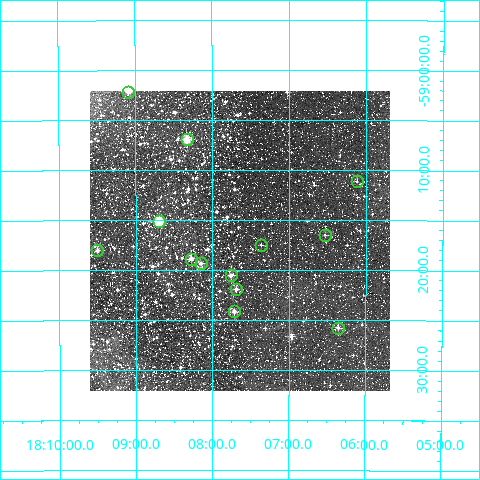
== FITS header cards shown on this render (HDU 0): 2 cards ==
NAXIS1  =                  300
NAXIS2  =                  300

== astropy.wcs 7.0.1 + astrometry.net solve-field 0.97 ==
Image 300 x 300 px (HDU 0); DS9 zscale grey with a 90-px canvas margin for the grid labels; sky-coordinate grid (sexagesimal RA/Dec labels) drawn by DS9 from the SOLVED WCS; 13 Tycho-2 reference stars matched to detected sources circled (green)
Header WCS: RA---TAN/DEC--TAN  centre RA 18:07:39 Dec -59:17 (271.91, -59.28 deg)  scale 6 arcsec/px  FOV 30.0' x 30.0'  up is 0 deg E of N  parity normal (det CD < 0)
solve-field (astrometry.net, Tycho-2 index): VERIFIED the header's WCS against the Tycho-2 star catalogue (13 matches, 0 conflicts) and refined it, rather than solving blind
Solved WCS: RA---TAN-SIP/DEC--TAN-SIP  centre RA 18:07:39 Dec -59:17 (271.91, -59.28 deg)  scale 5.99 arcsec/px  FOV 30.0' x 30.0'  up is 0 deg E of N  parity normal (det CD < 0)
The solver's refit moves the header's centre by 1.7 arcsec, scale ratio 0.9991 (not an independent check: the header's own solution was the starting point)
Tycho-2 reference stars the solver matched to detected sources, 13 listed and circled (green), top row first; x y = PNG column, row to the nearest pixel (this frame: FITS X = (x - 90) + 1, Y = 300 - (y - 91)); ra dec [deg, ICRS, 3 dp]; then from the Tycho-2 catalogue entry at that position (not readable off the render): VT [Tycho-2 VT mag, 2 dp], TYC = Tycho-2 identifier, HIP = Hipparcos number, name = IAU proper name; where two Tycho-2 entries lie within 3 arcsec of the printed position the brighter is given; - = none
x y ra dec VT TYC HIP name
128 92 272.272 -59.036 10.61 8755-865-1 - -
187 139 272.083 -59.116 9.72 8755-955-1 - -
357 181 271.530 -59.186 11.23 8755-995-1 - -
159 221 272.173 -59.252 9.29 8755-1783-1 - -
325 235 271.634 -59.275 11.25 8755-1375-1 - -
261 245 271.841 -59.292 11.12 8755-2123-1 - -
97 250 272.376 -59.301 10.75 8755-709-1 - -
191 259 272.069 -59.315 10.87 8755-1285-1 - -
201 263 272.038 -59.323 10.78 8755-469-1 - -
231 275 271.941 -59.343 10.95 8755-1687-1 - -
236 289 271.922 -59.366 10.91 8755-1485-1 - -
234 311 271.930 -59.403 10.91 8755-931-1 - -
338 328 271.589 -59.430 10.74 8755-155-1 - -